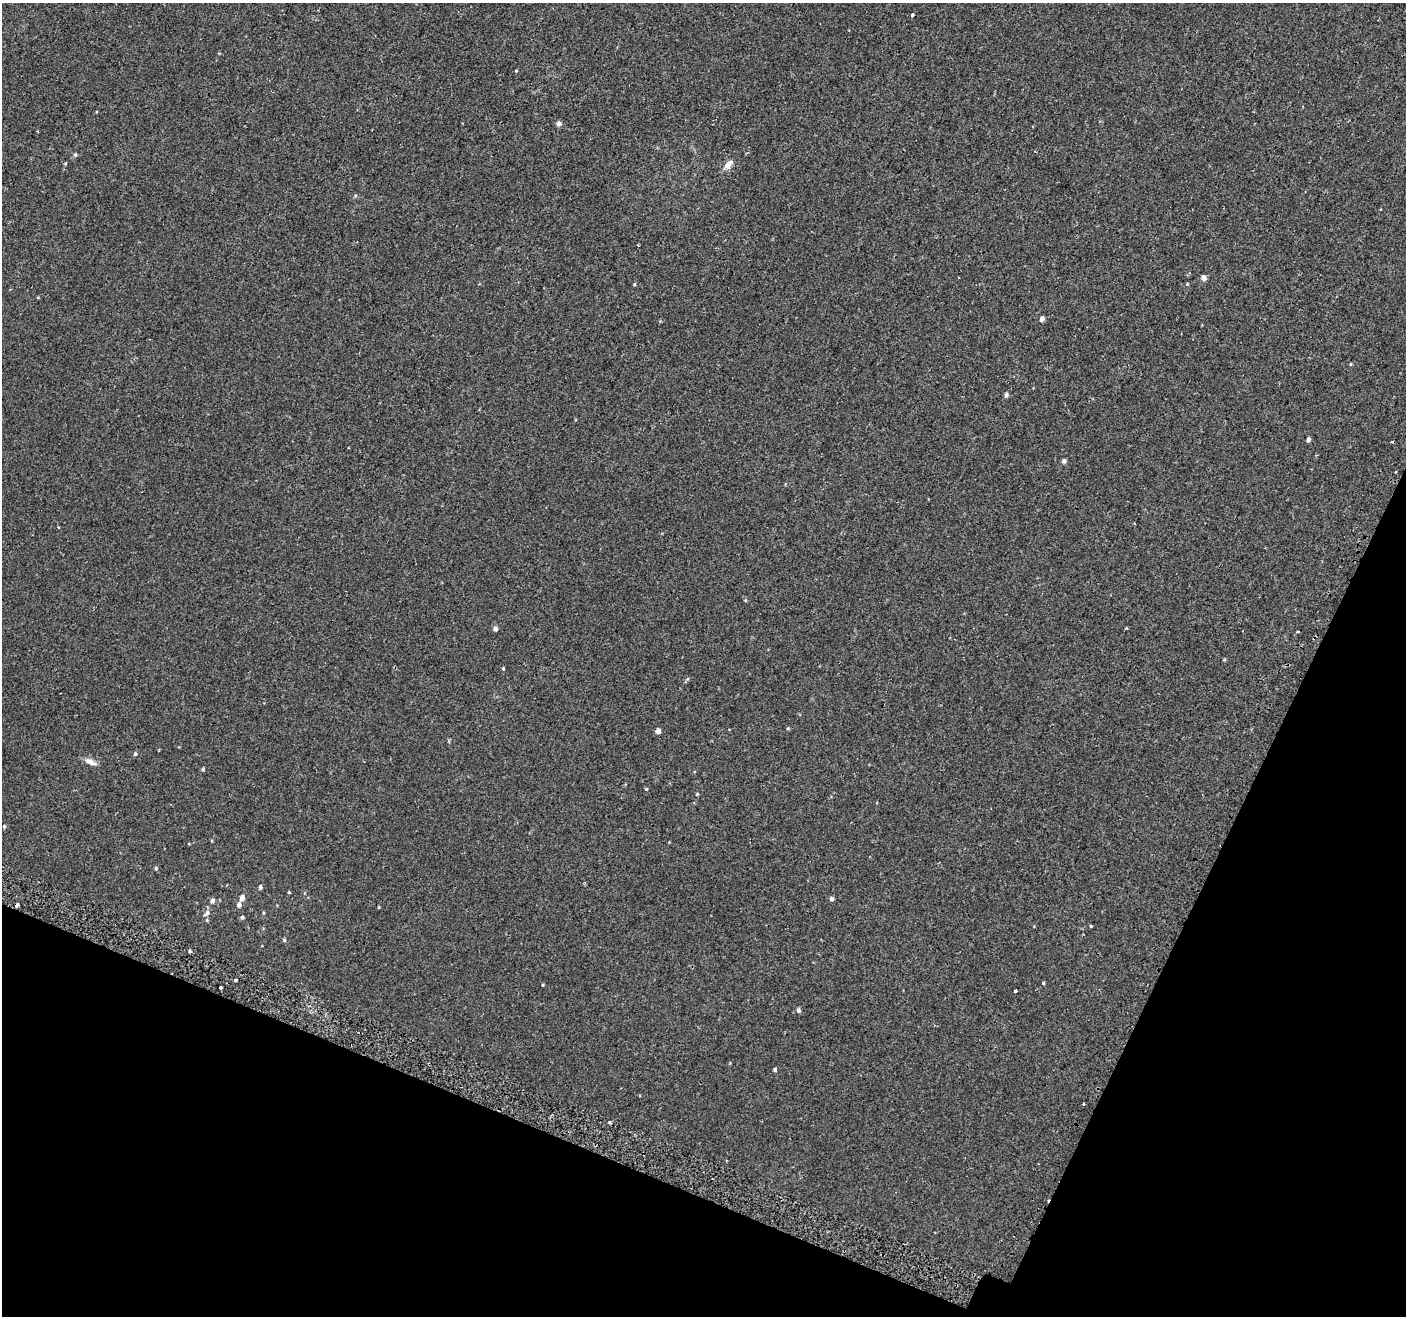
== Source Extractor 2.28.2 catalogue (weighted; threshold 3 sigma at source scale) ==
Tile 15 of 4 x 4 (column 3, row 4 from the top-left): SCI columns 2861-4264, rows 259-1572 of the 5713 x 5842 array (HDU 1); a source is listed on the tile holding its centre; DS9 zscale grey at full resolution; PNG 1408 x 1318 px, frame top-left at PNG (2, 3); no overlay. Shown black and unused: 21% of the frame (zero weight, under 2 of 3 exposures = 3% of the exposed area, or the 3 px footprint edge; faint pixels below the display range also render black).
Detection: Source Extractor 2.28.2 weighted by HDU 2 'WHT'; one run over the whole footprint, this tile lists its part. Background 9.13e-04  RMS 0.0031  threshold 0.0138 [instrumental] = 3 sigma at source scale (4.5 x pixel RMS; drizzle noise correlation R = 1.50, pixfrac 1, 0.0396/0.0396 arcsec/px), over >= 5 px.
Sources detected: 50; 1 cosmic-ray / hot-pixel residue — not listed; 1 inside a brighter listed object's ellipse — not listed separately; the other 48 listed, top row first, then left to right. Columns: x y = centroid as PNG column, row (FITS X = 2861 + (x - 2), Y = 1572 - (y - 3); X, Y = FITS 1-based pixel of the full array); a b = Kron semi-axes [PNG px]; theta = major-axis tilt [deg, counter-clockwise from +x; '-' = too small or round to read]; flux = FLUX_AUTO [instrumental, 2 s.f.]
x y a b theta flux
912 15 3 3 - 1.9
516 71 3 3 - 0.26
559 124 5 4 - 1.5
38 131 3 2 - 0.27
75 155 5 5 - 0.5
65 164 4 3 - 0.27
729 164 15 8 54 1.8
638 245 3 2 - 0.21
1204 278 5 4 - 1.5
634 284 4 4 - 0.27
1042 319 5 4 - 1.2
1350 364 5 3 - 0.21
1006 395 5 4 - 0.88
1308 440 5 4 - 0.82
1064 461 4 4 - 0.87
1135 523 3 2 - 0.42
1126 628 3 3 - 0.35
495 629 4 4 - 1.1
1298 631 3 3 - 0.98
503 668 4 3 - 0.35
688 679 6 4 88 0.36
658 731 5 4 - 1.5
135 754 5 4 - 0.5
90 762 18 6 -24 1.6
203 769 4 4 - 0.46
646 789 4 4 - 0.28
697 794 4 3 - 0.27
4 826 4 4 - 0.35
156 868 5 4 - 0.39
260 887 5 4 - 0.59
289 892 3 3 - 0.26
242 898 9 5 67 1.3
831 899 5 4 - 0.69
212 900 6 5 - 0.82
17 905 4 3 - 7.3
207 913 8 6 47 1.1
242 917 5 4 - 0.5
1091 926 4 3 - 0.26
284 940 5 4 - 0.35
190 951 4 3 - 0.44
236 980 4 3 - 0.32
1043 983 3 3 - 0.33
220 988 3 3 - 1
1015 991 3 3 - 2.4
798 1010 5 4 - 0.84
775 1070 4 4 - 0.53
1084 1104 3 2 - 0.44
609 1122 3 3 - 1.1
Overlapping masked pixels (flux is a lower limit): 1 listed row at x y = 17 905